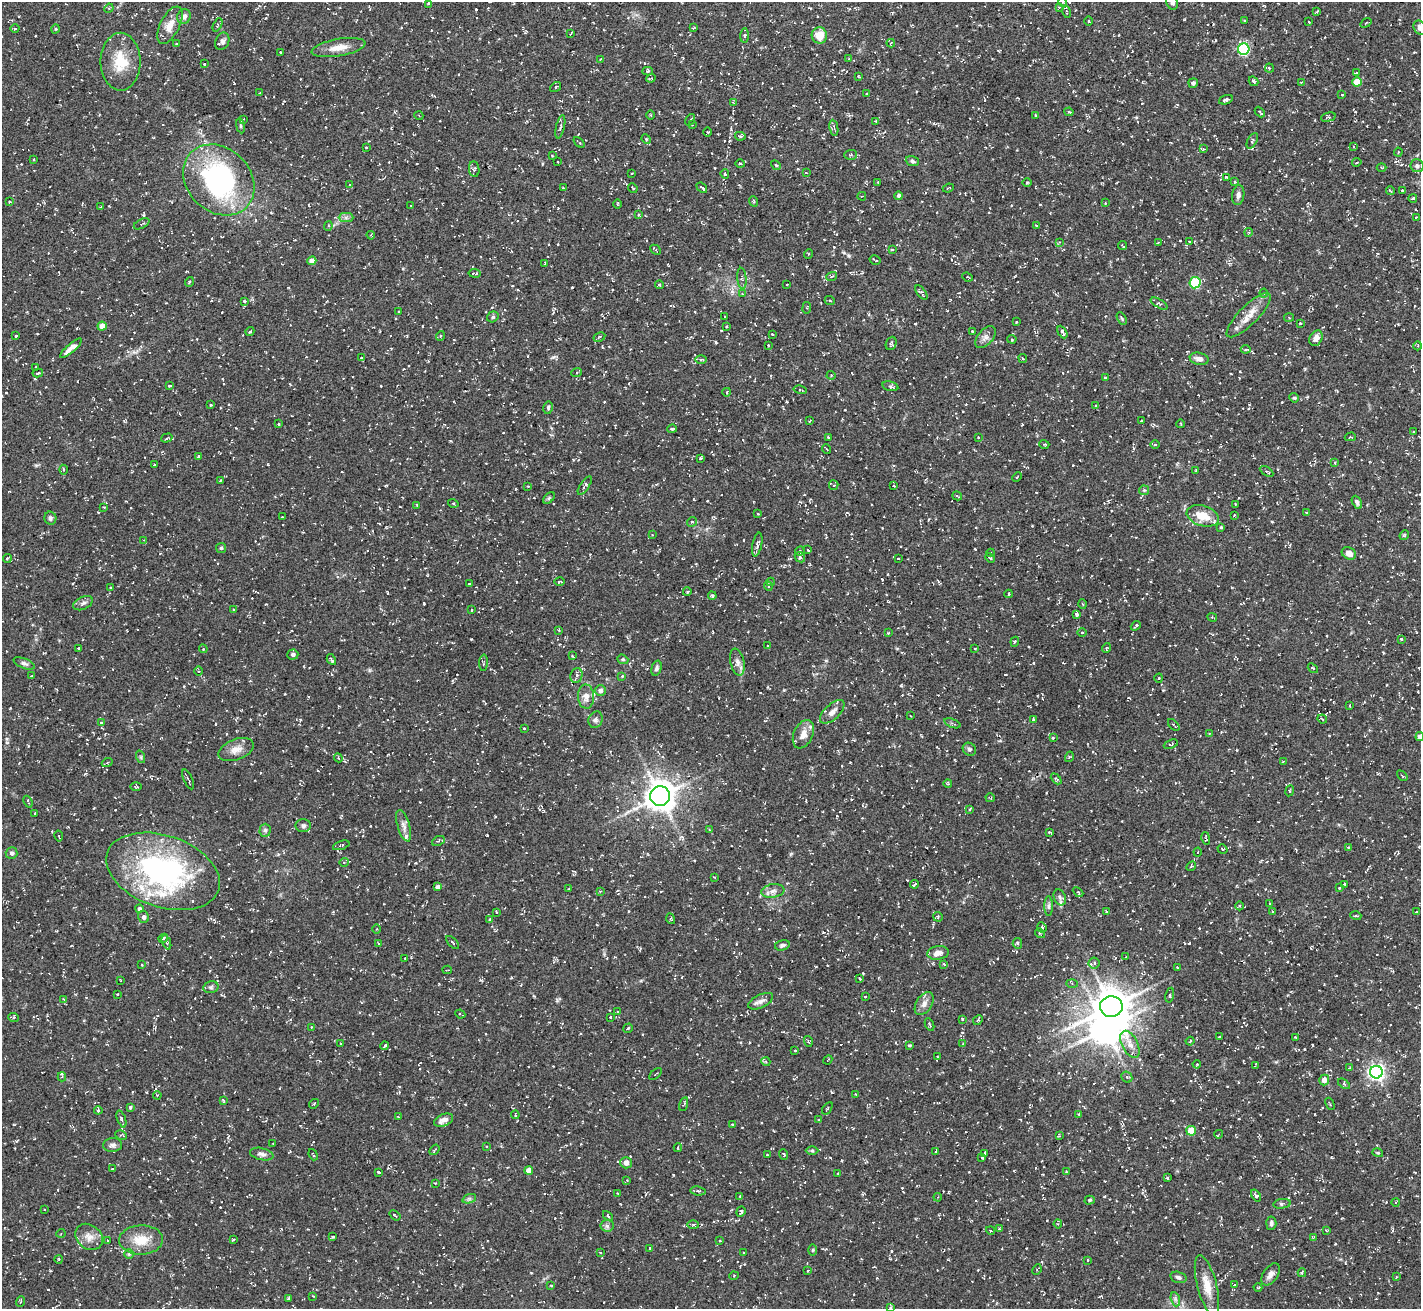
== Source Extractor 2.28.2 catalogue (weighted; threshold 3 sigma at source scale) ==
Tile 10 of 4 x 4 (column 2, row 3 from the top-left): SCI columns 1422-2840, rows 1464-2770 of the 5682 x 5673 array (HDU 1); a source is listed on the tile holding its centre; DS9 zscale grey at full resolution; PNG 1423 x 1311 px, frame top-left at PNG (2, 2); each listed source drawn as its Kron ellipse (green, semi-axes under 4 px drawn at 4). Shown black and unused: <1% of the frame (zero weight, under 3 of 5 exposures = <1% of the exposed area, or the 3 px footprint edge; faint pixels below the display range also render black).
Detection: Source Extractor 2.28.2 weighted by HDU 2 'WHT'; one run over the whole footprint, this tile lists its part. Background 0.101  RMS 0.0071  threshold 0.0318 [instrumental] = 3 sigma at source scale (4.5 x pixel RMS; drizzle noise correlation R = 1.50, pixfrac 1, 0.05/0.05 arcsec/px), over >= 5 px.
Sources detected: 747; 1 inside a brighter object's white glare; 56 cosmic-ray / hot-pixel residue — neither listed nor drawn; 9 inside a brighter listed object's ellipse — not listed separately; of the other 681, all 500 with FLUX_AUTO >= 0.545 (the completeness limit of this list) listed and drawn (181 fainter detections not listed), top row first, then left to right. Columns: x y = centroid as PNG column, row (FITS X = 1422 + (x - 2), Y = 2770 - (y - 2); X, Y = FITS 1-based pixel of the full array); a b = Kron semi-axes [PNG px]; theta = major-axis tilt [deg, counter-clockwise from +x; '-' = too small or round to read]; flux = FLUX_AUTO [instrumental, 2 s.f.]
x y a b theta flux
1062 2 5 3 - 0.76
1172 3 7 5 -67 2.3
428 4 3 3 - 1.1
1059 7 4 3 - 0.65
109 8 5 4 - 0.73
1317 11 3 2 - 0.61
1067 12 6 3 -79 0.69
184 16 7 6 - 3.2
1244 20 3 2 - 0.9
1089 21 5 3 - 0.72
1308 22 3 3 - 1
1366 23 6 3 36 0.64
170 25 20 9 63 8.8
218 25 7 3 64 1.1
15 28 4 3 - 0.71
693 28 3 2 - 0.57
1420 28 7 5 -58 2.7
55 29 4 3 - 0.56
571 33 4 2 - 0.62
744 35 7 3 89 0.92
819 35 8 7 - 11
222 41 9 6 66 2.2
176 43 3 3 - 0.7
891 43 4 3 - 0.92
338 48 27 8 10 8.7
1244 49 6 5 - 78
280 52 2 2 - 0.6
601 59 3 3 - 0.7
849 59 3 3 - 0.6
121 62 29 20 -89 20
204 64 3 3 - 0.76
1269 68 4 4 - 0.74
647 71 5 4 - 1.1
1356 73 3 2 - 0.66
858 76 3 3 - 0.59
651 78 5 3 - 0.76
1254 81 5 3 - 0.86
1301 82 3 2 - 0.96
1357 82 5 4 - 14
1193 83 5 4 - 1.5
556 87 6 3 36 1.2
260 93 3 2 - 0.67
866 94 2 2 - 0.62
1342 95 3 3 - 1
1226 100 7 4 19 1.6
733 102 3 3 - 0.56
1069 112 4 2 - 0.95
1260 112 6 2 -48 1.1
651 115 4 3 - 0.61
1035 115 3 3 - 0.63
419 116 4 3 - 0.59
1328 117 7 4 13 1
244 119 3 3 - 0.66
690 120 6 2 56 0.65
876 121 3 3 - 0.9
692 125 4 3 - 0.63
240 126 7 4 -81 1.1
560 127 12 3 77 1.5
834 128 8 4 -80 1.1
707 132 5 3 - 0.64
740 136 5 3 - 1.4
646 139 5 4 - 0.84
1252 141 8 4 63 1.5
579 142 6 2 -39 0.93
366 147 3 2 - 0.62
1354 147 4 3 - 0.92
1203 149 4 2 - 0.87
1398 152 4 4 - 0.74
552 155 2 2 - 0.55
851 155 6 5 - 1.1
34 159 3 2 - 0.98
912 161 7 5 -18 1.5
558 162 2 2 - 0.64
1357 162 5 3 - 0.69
740 164 5 3 - 0.69
776 165 5 4 - 0.97
1417 166 6 6 - 1.9
1381 167 5 3 - 0.65
474 169 8 5 -82 1.7
632 173 2 2 - 0.65
806 173 3 2 - 0.57
725 174 5 3 - 1.5
1226 177 4 3 - 0.81
219 180 39 31 -44 120
878 182 3 3 - 0.93
1027 182 5 3 - 0.6
1235 182 3 3 - 0.93
350 185 3 3 - 0.57
563 188 3 2 - 0.81
633 188 5 3 - 0.83
702 188 6 3 -41 1.5
948 188 5 3 - 0.68
1402 190 3 3 - 0.79
1391 191 4 2 - 0.72
1238 195 10 6 82 2.4
862 196 4 3 - 0.71
899 196 4 4 - 2.3
1413 198 4 3 - 0.83
753 201 5 3 - 0.69
9 202 3 3 - 0.7
1105 203 3 3 - 0.57
617 204 5 3 - 0.6
411 206 4 2 - 0.95
101 207 3 3 - 0.62
639 215 4 4 - 0.69
1416 217 3 2 - 0.62
346 218 7 4 0 1.9
142 224 8 4 27 1.4
1036 225 3 3 - 0.59
328 226 5 4 - 1
1249 232 4 3 - 0.76
371 235 4 3 - 0.69
1189 241 2 2 - 0.6
1060 242 4 3 - 0.66
1158 243 4 3 - 0.56
1122 245 4 2 - 0.8
656 250 6 2 -44 0.94
892 250 4 3 - 0.9
808 254 5 3 - 0.72
875 260 6 2 -31 0.92
312 261 4 4 - 7.3
545 263 4 3 - 0.8
474 273 6 2 -9 1.1
832 276 5 3 - 0.76
967 277 5 2 - 0.58
742 278 11 4 -85 1.8
189 282 5 3 - 0.66
1195 283 6 5 - 50
659 285 4 3 - 1.1
787 285 2 2 - 0.68
921 292 8 4 -55 1.5
1264 293 4 4 - 0.67
742 294 4 4 - 0.62
245 301 4 3 - 0.78
830 301 5 3 - 0.61
1159 304 9 3 -30 1.1
807 308 6 3 81 0.72
399 311 2 2 - 0.64
1249 315 29 9 45 10
493 317 6 5 - 1.4
725 317 3 2 - 0.73
1289 317 5 3 - 0.68
1122 319 7 3 -60 0.87
1016 322 3 3 - 0.71
1300 323 3 2 - 0.63
102 326 4 4 - 7.3
726 326 3 2 - 0.66
972 331 3 3 - 0.59
250 332 5 3 - 0.93
1062 332 7 3 -61 1.8
772 334 3 2 - 0.94
16 336 3 2 - 0.7
440 336 5 3 - 0.57
599 337 6 3 28 0.99
985 337 13 7 49 3.3
1316 338 8 6 62 3.7
1012 339 4 4 - 0.75
891 343 7 5 68 1.2
768 345 2 2 - 0.59
1418 346 4 3 - 0.68
71 348 14 4 41 4.6
1246 349 5 3 - 1.2
361 358 3 3 - 0.68
1023 358 4 3 - 0.65
1199 359 9 6 -12 3.8
701 360 6 4 1 1.1
36 367 3 2 - 0.66
577 372 5 3 - 0.61
38 373 5 3 - 1.2
831 375 4 4 - 0.8
1105 377 3 2 - 0.58
170 386 3 3 - 1.4
890 386 8 4 -14 1.6
800 390 7 3 -12 0.8
727 392 4 3 - 0.55
1294 398 5 4 - 0.83
211 405 3 2 - 0.75
1096 406 3 3 - 0.67
548 408 6 4 79 1.3
810 421 3 2 - 0.63
1142 421 3 2 - 0.61
278 424 3 2 - 0.77
1181 424 4 2 - 0.58
672 429 5 3 - 1
1414 432 2 2 - 0.55
829 437 3 2 - 0.81
978 437 3 3 - 0.57
1350 437 5 3 - 0.74
167 438 6 3 17 0.99
1044 444 5 3 - 0.61
1155 444 5 3 - 0.76
827 449 5 3 - 0.63
198 456 4 3 - 0.76
700 458 4 2 - 0.92
1335 463 4 3 - 0.61
154 465 3 2 - 0.74
64 470 5 3 - 0.87
1196 470 3 2 - 0.67
1267 471 7 4 -31 1.1
1017 477 5 3 - 0.58
220 480 2 2 - 0.55
585 485 10 4 55 1.9
834 485 5 4 - 0.87
528 486 3 2 - 0.57
894 486 3 2 - 0.55
1144 490 5 4 - 0.89
957 496 5 3 - 0.83
549 498 7 4 45 0.98
1357 502 7 4 -62 1.9
453 503 5 3 - 0.67
417 505 4 4 - 0.63
1236 505 3 3 - 0.6
104 507 3 3 - 0.7
1307 512 4 2 - 0.54
758 514 2 2 - 0.62
1234 515 3 3 - 0.61
1203 516 16 10 -18 13
282 517 3 3 - 0.81
50 518 6 6 - 1.5
692 522 5 4 - 0.97
1221 527 4 4 - 0.91
652 535 4 3 - 0.62
1404 535 5 4 - 0.89
144 540 4 4 - 0.71
757 545 12 4 78 2
221 548 5 5 - 0.98
808 550 4 3 - 0.71
800 551 5 4 - 0.9
991 553 4 3 - 0.66
1349 553 7 6 - 4.4
800 557 5 4 - 1.5
7 558 4 3 - 0.98
898 558 3 2 - 0.55
990 558 5 4 - 0.89
559 581 5 4 - 1
771 582 4 3 - 0.77
469 584 3 3 - 0.77
768 586 4 3 - 0.7
111 587 3 2 - 0.76
687 592 4 3 - 0.81
1009 594 4 3 - 1.1
712 596 4 3 - 0.93
83 603 10 6 24 2.4
1082 604 5 3 - 0.67
234 610 3 2 - 0.56
472 610 3 2 - 0.56
1077 614 4 3 - 2.1
1212 617 5 3 - 0.86
1136 626 5 3 - 1.4
559 630 4 3 - 0.57
1082 632 5 3 - 0.66
888 633 4 3 - 0.72
1401 639 3 3 - 1.1
1015 642 5 4 - 1
768 646 3 2 - 0.58
78 648 3 2 - 0.92
975 648 3 3 - 0.71
1106 648 5 3 - 0.73
203 649 4 4 - 0.82
293 654 5 5 - 2.3
572 656 3 2 - 0.61
331 659 6 2 -61 0.98
623 659 6 4 -20 0.99
737 662 13 7 -78 3.5
24 663 11 5 -21 2
484 663 8 3 87 0.9
656 668 8 5 74 1.6
1313 668 6 3 -38 0.65
199 671 5 3 - 0.76
32 676 4 3 - 0.76
576 676 7 5 72 1.9
622 676 4 4 - 0.93
1159 678 4 4 - 0.8
600 691 5 5 - 2.8
586 697 12 8 -87 5.1
1350 706 3 2 - 0.57
832 712 15 7 43 4.9
910 716 3 2 - 0.58
1033 719 3 3 - 0.85
1322 719 5 3 - 0.83
596 720 8 7 - 2.2
101 722 3 3 - 0.6
952 723 8 4 -21 1.2
1174 725 7 2 -47 0.69
524 728 3 2 - 0.55
803 734 15 9 66 6.4
1210 734 4 3 - 0.77
1420 737 4 4 - 3.6
1053 738 4 4 - 0.58
1171 744 7 4 21 0.78
969 749 7 6 - 1.7
236 750 18 10 20 6.5
141 757 6 4 -72 1
1069 757 5 3 - 0.7
338 758 4 4 - 0.95
1283 761 4 2 - 0.92
107 763 5 3 - 0.73
1402 776 6 2 -43 0.6
188 779 11 2 -65 1
1056 779 6 4 -45 1.3
948 784 4 3 - 0.64
136 786 5 3 - 0.88
1290 791 5 3 - 0.79
660 796 10 10 - 940
990 798 5 3 - 0.69
28 802 6 2 -68 0.69
970 809 4 2 - 0.55
35 813 3 2 - 0.63
303 826 7 6 - 2
404 826 16 6 -73 3.7
265 830 6 5 - 1.5
709 830 4 3 - 0.56
1050 832 4 2 - 0.86
59 836 5 2 - 0.69
1206 838 6 2 -77 0.75
438 841 7 4 25 1.4
341 845 8 4 18 1.2
1348 847 3 2 - 0.55
1222 849 5 3 - 0.71
1198 852 4 4 - 0.75
12 853 6 6 - 1.9
344 862 5 4 - 0.77
1191 866 5 4 - 0.9
163 871 59 36 -19 150
714 877 3 3 - 0.64
914 884 4 2 - 1.1
1345 884 4 3 - 1.1
438 887 4 4 - 2.5
1339 888 3 2 - 0.57
569 889 3 3 - 0.9
600 891 4 3 - 0.68
773 891 11 6 8 3.5
1078 892 6 4 -44 0.96
1060 897 8 6 -69 2
1269 904 3 2 - 0.68
1049 906 10 4 -90 1.7
1240 906 4 3 - 0.75
139 909 4 4 - 1.7
496 912 3 2 - 0.55
1106 912 3 2 - 0.55
1273 912 3 3 - 0.7
1416 912 4 2 - 0.7
1356 916 5 3 - 0.67
144 917 6 5 - 2.1
938 917 5 4 - 0.84
490 919 4 3 - 1.1
671 919 5 3 - 0.7
1042 927 5 4 - 0.91
376 929 4 3 - 0.62
1040 933 5 4 - 0.95
163 938 5 4 - 1.6
166 942 7 3 -68 1
453 942 8 3 -45 0.89
379 943 3 3 - 0.61
1017 943 5 4 - 1.1
782 945 7 5 14 1.7
938 953 11 7 9 5.1
1126 957 3 2 - 0.58
405 958 3 2 - 0.63
1094 963 5 5 - 1.7
944 964 4 3 - 0.72
142 965 3 2 - 0.58
1177 968 3 3 - 0.64
447 970 4 2 - 0.58
860 979 3 2 - 0.98
121 980 3 2 - 0.69
1072 984 5 4 - 0.93
211 987 8 5 12 1.5
117 994 3 2 - 0.75
1170 995 7 3 79 1
865 996 3 2 - 0.76
63 999 4 4 - 0.63
761 1001 13 6 26 3.4
924 1004 13 7 58 4.4
1111 1007 11 10 - 1300
618 1012 4 3 - 0.73
460 1014 5 2 - 0.72
610 1017 3 2 - 0.66
13 1018 5 4 - 1.3
962 1019 3 3 - 0.75
978 1020 5 4 - 0.98
930 1025 7 3 -67 1.1
312 1027 3 3 - 0.61
628 1028 5 2 - 0.89
1219 1037 3 2 - 0.56
1295 1037 3 2 - 0.62
808 1041 5 3 - 0.71
1190 1041 4 3 - 0.62
341 1044 4 3 - 0.69
963 1044 4 3 - 0.73
1130 1044 15 8 -63 6.2
909 1045 3 3 - 0.82
385 1046 4 3 - 1.4
795 1051 3 2 - 0.63
938 1057 3 2 - 0.62
828 1060 5 2 - 0.56
766 1062 4 3 - 0.86
1197 1064 4 3 - 0.83
1255 1066 4 3 - 0.58
1350 1068 4 3 - 0.58
1376 1072 6 6 - 260
655 1074 7 2 40 0.66
62 1077 4 4 - 0.78
1127 1077 6 5 - 1.3
1324 1080 5 5 - 4.4
1344 1084 7 3 -36 0.98
855 1094 3 2 - 0.83
157 1095 4 3 - 0.61
223 1100 4 2 - 0.72
314 1104 5 3 - 0.65
684 1104 7 2 74 0.71
1330 1104 6 2 -62 0.65
130 1108 4 3 - 1.1
827 1108 7 2 55 0.56
98 1110 4 3 - 0.98
1079 1114 3 3 - 0.65
515 1115 4 3 - 0.67
398 1116 4 3 - 0.55
121 1119 9 3 -71 1.4
444 1120 10 6 22 4.5
819 1120 3 2 - 0.55
732 1124 3 3 - 0.67
1191 1131 5 4 - 18
1219 1134 4 3 - 0.55
121 1135 6 4 -10 1.1
1059 1135 3 3 - 0.67
273 1144 3 3 - 0.86
113 1145 9 7 5 2.4
486 1146 3 2 - 0.56
678 1148 4 3 - 0.84
434 1150 6 3 53 0.83
812 1151 6 4 0 1
936 1151 4 2 - 0.58
985 1153 3 2 - 0.68
1378 1153 5 3 - 0.78
262 1154 12 6 -13 2.6
784 1154 5 4 - 0.97
313 1155 6 2 -68 0.64
768 1155 3 2 - 0.55
982 1158 3 2 - 0.96
626 1163 6 5 - 3.9
112 1169 3 2 - 0.92
529 1170 4 4 - 5.9
378 1172 3 2 - 1.1
1066 1172 3 3 - 0.58
838 1173 3 2 - 0.67
1167 1178 3 3 - 0.77
627 1180 3 3 - 0.63
435 1183 3 3 - 0.67
698 1191 7 4 -7 1.3
617 1193 3 2 - 0.58
1256 1195 6 4 -54 1.6
740 1196 4 4 - 0.58
938 1197 4 3 - 0.77
469 1199 7 4 18 1.3
1090 1200 5 4 - 1.1
1396 1202 4 3 - 0.58
1282 1204 8 5 8 1.6
44 1210 4 2 - 0.61
741 1212 5 3 - 1.3
395 1215 6 3 -39 0.85
608 1216 6 3 -45 0.79
1271 1223 7 5 84 1.7
1058 1224 4 4 - 0.91
693 1225 6 4 -2 1.1
607 1226 6 6 - 1.9
999 1229 3 3 - 0.69
1326 1230 3 3 - 0.67
991 1231 4 2 - 0.63
61 1233 4 3 - 0.57
89 1237 15 12 -37 6.6
333 1237 3 3 - 0.87
1313 1237 4 2 - 0.58
234 1239 4 3 - 0.84
108 1240 4 3 - 0.58
141 1240 22 14 2 14
720 1240 3 3 - 0.58
650 1248 3 2 - 0.63
813 1250 6 4 89 0.75
600 1252 3 3 - 0.71
743 1253 3 2 - 0.83
129 1254 5 4 - 0.87
58 1259 4 2 - 0.6
1088 1260 3 2 - 0.59
808 1270 3 2 - 0.64
1037 1270 5 3 - 0.84
1302 1273 4 3 - 0.76
1271 1274 12 7 56 3.7
734 1276 4 4 - 0.73
1178 1277 8 5 -15 2.1
1396 1277 3 2 - 0.56
551 1285 4 2 - 0.59
1207 1285 31 9 -75 12
1234 1285 3 3 - 0.68
1258 1287 4 3 - 0.67
313 1296 4 3 - 0.56
288 1299 3 2 - 0.75
1175 1299 7 4 -72 1.6
20 1302 5 3 - 0.81
890 1308 3 3 - 0.64
Isophote crosses this tile's border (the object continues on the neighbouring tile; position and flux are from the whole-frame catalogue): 5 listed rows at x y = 1062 2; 1172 3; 1420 28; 1420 737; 890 1308
Unlisted compact peaks at least as high as the median listed source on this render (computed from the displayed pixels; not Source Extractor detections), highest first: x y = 471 639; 553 357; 849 256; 716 342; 481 980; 784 690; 369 670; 826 661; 1007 895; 36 465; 832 1092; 731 129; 901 686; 1294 1248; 403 269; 1304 1049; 1136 117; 1276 1062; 333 225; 1335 1244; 1305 369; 1184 204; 10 708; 557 1001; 531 1273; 1104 1196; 134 352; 591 869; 790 854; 641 981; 439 984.